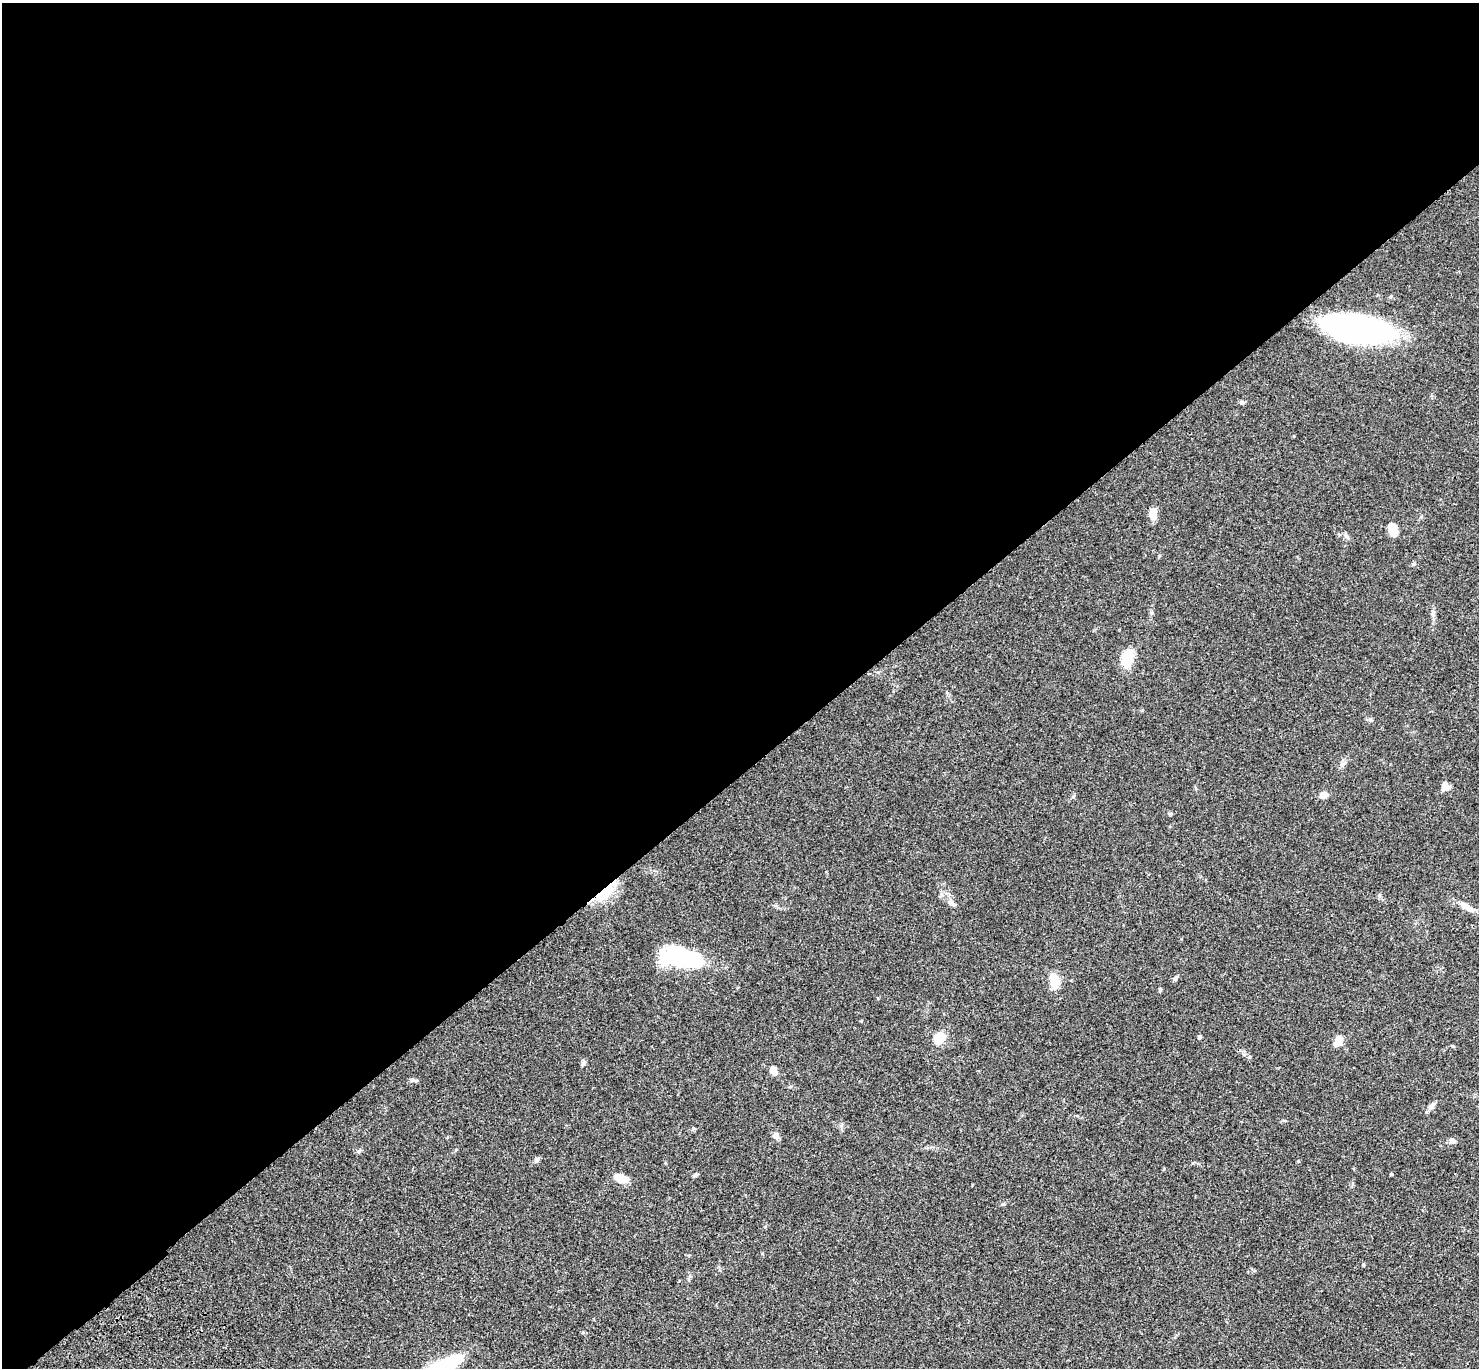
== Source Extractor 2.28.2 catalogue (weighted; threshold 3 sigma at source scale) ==
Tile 2 of 4 x 4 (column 2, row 1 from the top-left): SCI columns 1580-3056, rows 4482-5847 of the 6109 x 6091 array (HDU 1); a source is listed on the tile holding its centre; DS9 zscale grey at full resolution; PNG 1481 x 1370 px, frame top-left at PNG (2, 3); no overlay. Shown black and unused: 57% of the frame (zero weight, under 3 of 4 exposures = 6% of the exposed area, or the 3 px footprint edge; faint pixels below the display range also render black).
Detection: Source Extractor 2.28.2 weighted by HDU 2 'WHT'; one run over the whole footprint, this tile lists its part. Background 0.0461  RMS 0.0052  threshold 0.0232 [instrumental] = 3 sigma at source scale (4.5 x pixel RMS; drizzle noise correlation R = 1.50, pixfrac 1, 0.05/0.05 arcsec/px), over >= 5 px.
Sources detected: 30; all 30 listed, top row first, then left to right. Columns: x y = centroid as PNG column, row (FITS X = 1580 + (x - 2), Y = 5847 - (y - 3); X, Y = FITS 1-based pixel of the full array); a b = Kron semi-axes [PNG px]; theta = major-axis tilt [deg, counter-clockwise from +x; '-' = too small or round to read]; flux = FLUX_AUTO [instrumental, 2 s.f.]
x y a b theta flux
1359 329 58 21 -10 150
1242 402 6 5 - 0.79
1153 514 13 8 -90 4.4
1393 530 11 7 -76 8.2
1413 564 6 4 15 0.87
1433 613 9 6 89 1.5
1127 658 20 12 77 10
1370 719 6 5 - 0.84
1445 786 9 7 -51 3.8
1324 795 9 7 15 2.6
607 890 29 13 44 13
1467 907 22 7 -32 4.4
679 957 43 18 -5 46
1175 978 7 4 36 0.89
1054 980 16 10 -77 7
1160 989 5 4 - 0.54
1200 1037 4 3 - 1.2
939 1038 14 10 52 7.3
1338 1040 9 6 66 8.4
1452 1046 5 3 - 0.46
583 1063 7 5 64 1.2
773 1070 9 7 -78 3.3
1431 1106 10 7 49 1.8
776 1135 9 7 -72 1.9
1452 1141 9 6 -19 1.6
537 1159 8 5 61 1
1391 1174 4 3 - 0.53
695 1175 6 4 2 0.85
621 1178 14 7 -16 7.2
440 1368 48 12 27 36
Overlapping masked pixels (flux is a lower limit): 1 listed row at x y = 607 890
Isophote crosses this tile's border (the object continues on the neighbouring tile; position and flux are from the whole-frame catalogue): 1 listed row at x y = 440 1368
Unlisted compact peaks at least as high as the median listed source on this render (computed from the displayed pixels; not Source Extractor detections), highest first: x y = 1346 536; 1003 1204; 1170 814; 412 1080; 359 1151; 693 1128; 1073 797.